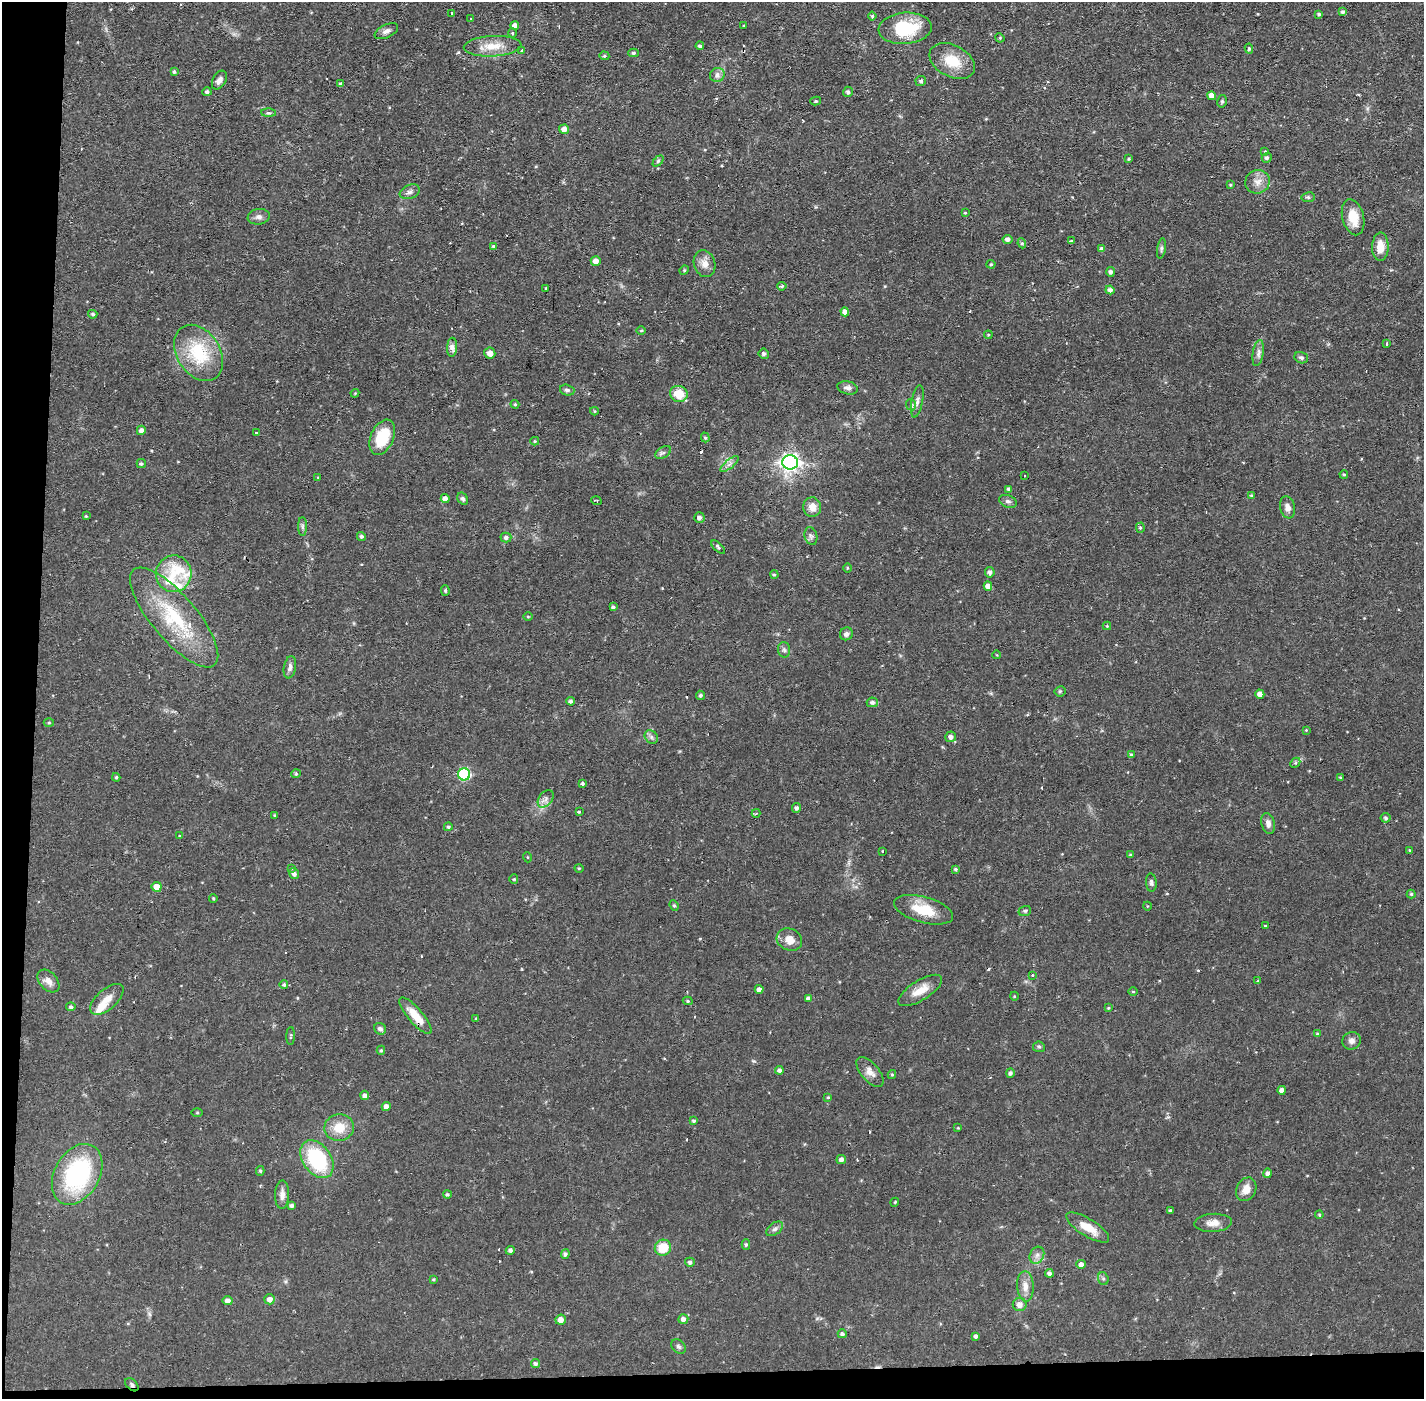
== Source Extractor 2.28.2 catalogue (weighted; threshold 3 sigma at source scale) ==
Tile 7 of 3 x 3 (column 1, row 3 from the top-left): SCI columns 1-1422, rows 54-1450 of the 4267 x 4299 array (HDU 1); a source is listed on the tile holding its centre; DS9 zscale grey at full resolution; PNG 1426 x 1401 px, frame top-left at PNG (2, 2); each listed source drawn as its Kron ellipse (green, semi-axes under 4 px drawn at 4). Shown black and unused: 4% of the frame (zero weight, under 2 of 3 exposures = <1% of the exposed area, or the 3 px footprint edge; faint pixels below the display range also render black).
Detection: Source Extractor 2.28.2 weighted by HDU 2 'WHT'; one run over the whole footprint, this tile lists its part. Background 0.0567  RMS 0.0058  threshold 0.0261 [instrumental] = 3 sigma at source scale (4.5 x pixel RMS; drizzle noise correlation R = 1.50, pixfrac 1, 0.05/0.05 arcsec/px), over >= 5 px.
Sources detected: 244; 9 cosmic-ray / hot-pixel residue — neither listed nor drawn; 5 inside a brighter listed object's ellipse — not listed separately; the other 230 listed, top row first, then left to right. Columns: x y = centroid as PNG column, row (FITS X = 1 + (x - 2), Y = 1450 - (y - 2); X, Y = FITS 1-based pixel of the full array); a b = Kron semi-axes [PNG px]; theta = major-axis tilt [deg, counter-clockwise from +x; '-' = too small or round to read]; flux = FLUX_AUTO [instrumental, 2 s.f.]
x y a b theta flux
1343 12 4 4 - 1.3
451 13 3 3 - 1.8
1319 14 4 4 - 1.1
872 16 4 4 - 0.9
470 19 3 3 - 1
515 25 4 4 - 3.3
744 26 3 2 - 0.47
905 28 26 15 4 30
386 31 12 6 26 2.6
512 33 5 3 - 0.55
1000 38 5 4 - 0.6
493 46 29 10 3 9.9
700 46 4 3 - 1.1
1249 49 5 4 - 0.99
522 51 3 3 - 2.4
633 53 5 4 - 1.1
604 56 5 4 - 0.79
952 61 24 15 -27 15
174 72 4 3 - 0.9
717 75 7 7 - 2.8
219 80 10 6 61 3
921 81 5 5 - 1.4
341 84 4 3 - 1.4
207 92 4 4 - 1.3
848 92 5 5 - 1.5
1212 96 4 4 - 3.9
816 101 5 4 - 0.87
1222 101 6 5 - 0.98
269 113 7 4 0 0.9
564 129 5 4 - 3.4
1265 151 4 4 - 0.52
1267 158 5 4 - 1.4
1128 159 3 3 - 0.7
658 161 6 4 45 0.86
1257 182 12 11 - 4.8
1230 185 4 4 - 0.58
410 192 10 6 21 2.2
1308 197 6 5 - 0.96
965 213 4 4 - 0.62
259 217 11 7 9 2.6
1353 217 18 10 -75 11
1007 239 5 4 - 2.1
1071 241 3 3 - 9.2
1022 243 5 4 - 0.82
493 246 4 4 - 0.66
1380 247 14 8 88 7.3
1102 249 4 4 - 1.8
1161 249 10 4 81 1.2
596 261 5 4 - 3.6
705 264 14 10 -72 5
991 264 4 4 - 0.64
684 270 5 4 - 0.69
1110 272 5 4 - 1.5
782 286 5 3 - 1.3
546 289 3 3 - 2.3
1110 290 4 4 - 2.3
845 312 4 4 - 3.1
93 314 4 4 - 1.1
641 331 4 3 - 0.58
988 335 4 3 - 0.51
1386 344 3 2 - 1.3
452 347 9 5 88 2.1
198 353 30 21 -58 32
490 353 5 5 - 3.8
1258 353 13 5 81 2.7
764 354 5 5 - 1.3
1301 358 7 5 -18 1.5
848 388 10 6 -13 2.6
567 390 7 5 -17 1.4
355 393 4 3 - 0.49
679 394 9 8 - 11
917 401 16 5 79 2.8
515 404 4 4 - 0.65
911 405 6 5 - 1.3
594 411 4 4 - 0.56
141 430 4 4 - 2.4
256 432 3 3 - 1.3
382 437 18 11 66 20
705 437 5 4 - 0.82
535 441 4 3 - 0.69
663 452 9 5 33 1.5
790 462 8 7 - 250
141 464 4 4 - 1.1
729 464 11 3 40 1.7
1344 474 4 3 - 0.69
1024 476 3 3 - 1.6
318 477 3 2 - 0.39
1009 489 4 4 - 1.5
1251 495 4 3 - 0.64
445 498 4 4 - 3.1
463 499 6 5 - 1.3
596 501 5 2 - 1
1008 501 9 6 -21 1.7
812 507 9 9 - 5.6
1288 507 11 7 -74 3.4
86 516 3 3 - 0.52
699 518 5 5 - 1.8
302 526 9 4 -90 1.3
1140 528 5 4 - 0.91
361 536 4 4 - 1.1
811 536 9 6 -74 1.8
506 537 5 5 - 1.5
718 547 9 3 -44 1.1
847 568 4 3 - 0.51
990 572 5 5 - 1.9
174 574 18 18 - 15
774 574 4 4 - 0.93
988 586 4 4 - 3.4
445 590 5 4 - 0.78
613 607 4 4 - 1.1
174 617 62 22 -50 43
528 617 5 3 - 0.51
1107 626 4 4 - 0.62
846 634 7 6 - 2.1
784 650 7 6 - 1.5
997 655 4 3 - 0.39
290 667 11 6 80 2.2
1060 691 5 5 - 0.81
1260 694 4 4 - 3.5
700 695 5 4 - 1
571 701 4 4 - 1.4
872 702 5 5 - 1.7
49 723 5 3 - 0.64
1306 730 4 4 - 0.45
651 737 7 6 - 1.5
951 737 5 5 - 2.2
1131 755 4 4 - 1
1295 763 6 4 44 0.87
296 774 5 3 - 0.76
464 774 6 6 - 56
116 777 4 3 - 0.79
1340 778 4 3 - 0.69
582 783 3 3 - 3.4
546 799 10 6 52 2.5
797 808 5 4 - 1.6
579 812 4 3 - 5
756 813 4 3 - 0.76
275 815 3 3 - 0.55
1386 818 5 5 - 1.2
1268 823 11 6 -76 2.6
448 827 4 4 - 0.87
180 835 3 2 - 0.83
1409 850 4 3 - 0.37
883 851 3 2 - 0.83
1130 855 3 3 - 0.67
527 857 5 3 - 0.47
291 868 3 3 - 1.3
579 868 4 3 - 0.5
955 869 4 3 - 0.91
294 874 5 4 - 1.5
514 879 4 4 - 0.67
1151 883 9 5 -85 1.6
157 887 5 5 - 5.5
1411 894 4 4 - 0.71
213 898 4 3 - 0.63
674 905 5 4 - 0.94
1147 906 4 3 - 0.41
923 910 30 13 -16 16
1025 911 6 5 - 0.96
1265 926 3 3 - 1.8
789 940 13 11 -25 6.4
1033 975 4 2 - 0.78
48 981 13 8 -48 4.2
1258 981 3 3 - 0.56
284 985 4 4 - 1.1
759 989 4 4 - 2.4
920 990 25 10 32 8.4
1133 992 5 3 - 0.6
1014 996 4 3 - 0.42
808 998 4 4 - 2.1
107 999 20 10 41 6.8
688 1001 5 4 - 0.8
71 1007 4 4 - 1.1
1108 1008 4 4 - 0.6
416 1016 23 7 -49 10
476 1018 4 3 - 0.48
380 1029 6 5 - 1.7
1317 1034 4 4 - 1
291 1036 9 3 89 0.77
1352 1041 9 8 - 2.6
1039 1047 6 5 - 0.97
381 1050 4 4 - 0.73
779 1070 4 4 - 1.8
870 1072 18 9 -50 4.6
1010 1073 5 4 - 1.3
892 1075 4 4 - 0.68
1282 1090 4 4 - 2.8
365 1095 4 4 - 1.7
828 1097 4 4 - 0.59
386 1107 4 4 - 2.9
197 1113 5 3 - 0.57
694 1121 4 4 - 0.87
339 1128 15 13 13 10
958 1128 4 3 - 0.43
317 1159 21 14 -55 45
841 1160 5 4 - 2.2
260 1171 5 4 - 0.78
1268 1173 5 4 - 1.9
77 1174 32 22 60 68
1246 1189 12 9 64 5.9
282 1195 14 7 88 3.5
447 1195 4 4 - 1.1
895 1202 4 3 - 0.56
292 1206 4 4 - 1.4
1170 1210 4 3 - 0.78
1319 1215 4 3 - 0.67
1213 1223 19 9 4 5
1088 1227 25 8 -32 9.2
775 1229 9 5 37 1.8
746 1245 5 4 - 0.91
663 1248 8 8 - 13
510 1250 4 4 - 1.6
565 1254 5 4 - 1.4
1037 1255 9 7 62 2.5
690 1262 5 4 - 1.3
1081 1264 5 4 - 2.6
1049 1273 4 4 - 1.6
1103 1279 6 5 - 1.1
433 1280 4 4 - 0.7
1025 1286 15 8 -86 4.7
270 1299 5 5 - 3.1
227 1301 5 4 - 2.3
1020 1305 7 6 - 3.6
683 1319 5 4 - 2.6
561 1320 5 5 - 3.7
842 1334 4 4 - 1.4
976 1336 4 4 - 1.5
678 1346 8 6 -45 1.4
535 1364 4 4 - 1.3
132 1385 8 5 -45 1.4
Overlapping masked pixels (flux is a lower limit): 2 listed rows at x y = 416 1016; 132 1385